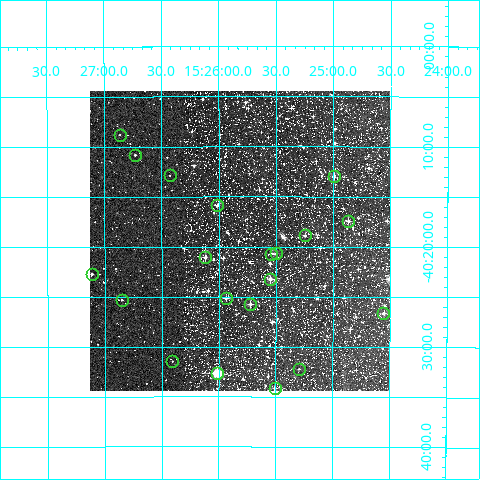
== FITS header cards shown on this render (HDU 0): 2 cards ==
NAXIS1  =                  300
NAXIS2  =                  300

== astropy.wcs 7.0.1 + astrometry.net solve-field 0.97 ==
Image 300 x 300 px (HDU 0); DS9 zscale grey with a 90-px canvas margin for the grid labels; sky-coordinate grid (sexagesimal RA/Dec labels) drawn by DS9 from the SOLVED WCS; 20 Tycho-2 reference stars matched to detected sources circled (green)
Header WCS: RA---TAN/DEC--TAN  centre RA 15:25:49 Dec -40:19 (231.45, -40.32 deg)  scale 6 arcsec/px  FOV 30.0' x 30.0'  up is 0 deg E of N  parity normal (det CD < 0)
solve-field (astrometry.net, Tycho-2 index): VERIFIED the header's WCS against the Tycho-2 star catalogue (verified at 2 index scales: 6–20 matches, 0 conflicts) and refined it, rather than solving blind
Solved WCS: RA---TAN-SIP/DEC--TAN-SIP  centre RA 15:25:49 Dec -40:19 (231.45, -40.32 deg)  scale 6.01 arcsec/px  FOV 30.0' x 30.0'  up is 0 deg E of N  parity normal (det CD < 0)
The solver's refit moves the header's centre by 1.1 arcsec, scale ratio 1.001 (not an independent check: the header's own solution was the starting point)
Tycho-2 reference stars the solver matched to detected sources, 20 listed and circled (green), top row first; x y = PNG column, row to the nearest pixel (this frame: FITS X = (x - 90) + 1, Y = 300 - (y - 91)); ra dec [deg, ICRS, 3 dp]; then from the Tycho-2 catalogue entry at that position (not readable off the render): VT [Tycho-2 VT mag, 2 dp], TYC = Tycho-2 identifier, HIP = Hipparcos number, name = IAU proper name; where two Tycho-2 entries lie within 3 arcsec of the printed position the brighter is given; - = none
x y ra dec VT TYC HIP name
120 135 231.716 -40.146 11.65 7839-1660-1 - -
135 155 231.683 -40.180 9.92 7839-1476-1 - -
170 175 231.606 -40.215 11.44 7839-1790-1 - -
334 176 231.249 -40.217 10.93 7839-1814-1 - -
217 205 231.503 -40.264 11.13 7839-2548-1 - -
348 221 231.217 -40.290 11.25 7839-1730-1 - -
305 235 231.312 -40.315 11.23 7839-2230-1 - -
276 253 231.374 -40.345 11.24 7839-2457-1 - -
271 254 231.386 -40.346 11.51 7839-2301-1 - -
205 257 231.529 -40.351 10.64 7839-2278-1 - -
92 274 231.778 -40.379 9.26 7839-2329-1 75625 -
270 279 231.387 -40.387 10.81 7839-2433-1 - -
226 298 231.484 -40.419 11.42 7839-2588-1 - -
122 300 231.713 -40.422 10.05 7839-2603-1 - -
250 304 231.431 -40.429 10.80 7839-2547-1 - -
383 313 231.139 -40.444 11.07 7839-2627-1 - -
172 361 231.602 -40.524 10.77 7839-553-1 - -
299 369 231.323 -40.538 11.80 7839-1259-1 - -
217 373 231.503 -40.545 9.00 7839-951-1 75545 -
275 388 231.377 -40.569 11.89 7839-67-1 - -